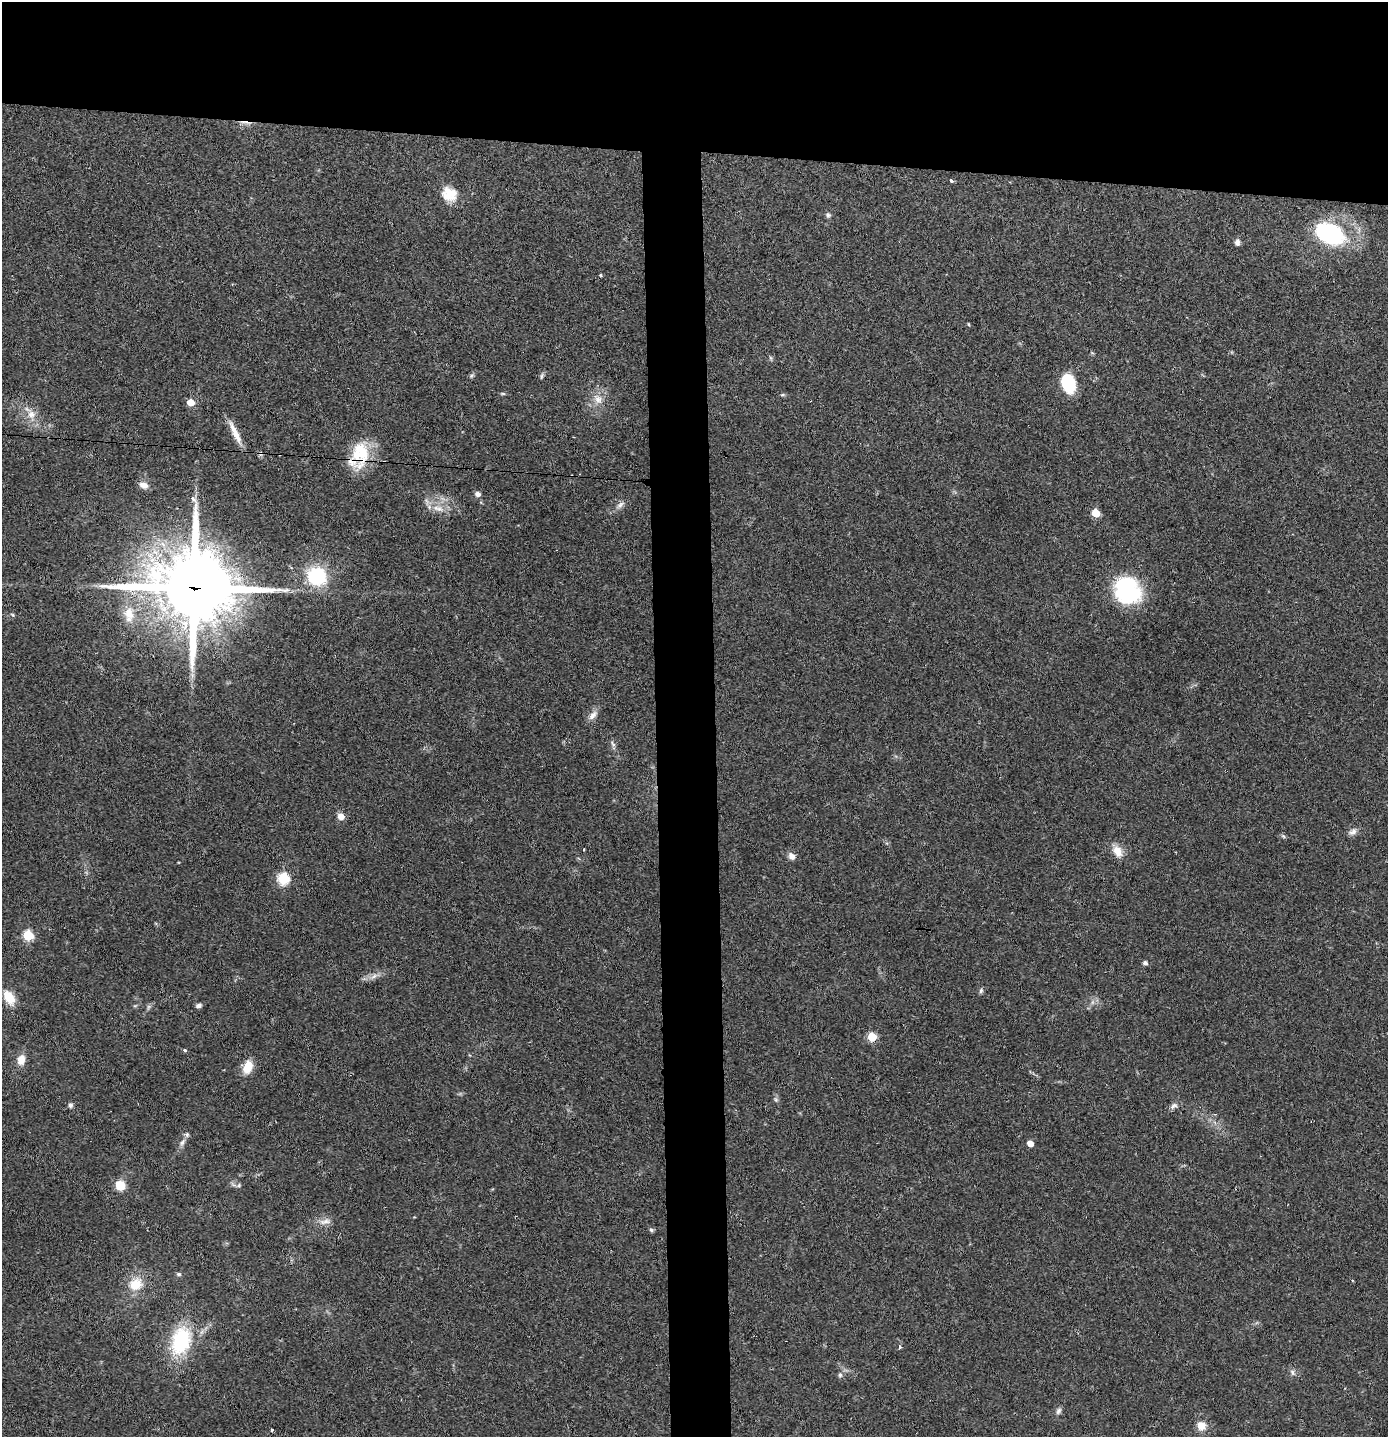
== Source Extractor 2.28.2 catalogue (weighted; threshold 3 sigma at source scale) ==
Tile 2 of 3 x 3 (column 2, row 1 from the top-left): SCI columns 1467-2852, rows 2870-4304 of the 4316 x 4304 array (HDU 1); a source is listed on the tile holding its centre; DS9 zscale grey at full resolution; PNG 1390 x 1439 px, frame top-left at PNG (2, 2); no overlay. Shown black and unused: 14% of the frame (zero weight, under 2 of 3 exposures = <1% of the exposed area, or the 3 px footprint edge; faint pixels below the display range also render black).
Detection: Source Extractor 2.28.2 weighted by HDU 2 'WHT'; one run over the whole footprint, this tile lists its part. Background 0.0648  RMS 0.0076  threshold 0.034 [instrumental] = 3 sigma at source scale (4.5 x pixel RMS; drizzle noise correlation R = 1.50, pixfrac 1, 0.05/0.05 arcsec/px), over >= 5 px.
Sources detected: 71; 4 cosmic-ray / hot-pixel residue — not listed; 2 inside a brighter listed object's ellipse — not listed separately; the other 65 listed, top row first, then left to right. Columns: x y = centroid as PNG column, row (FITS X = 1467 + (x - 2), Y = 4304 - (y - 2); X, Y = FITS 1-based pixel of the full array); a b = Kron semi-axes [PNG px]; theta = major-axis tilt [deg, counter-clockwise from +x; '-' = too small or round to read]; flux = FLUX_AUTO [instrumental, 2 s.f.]
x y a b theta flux
951 181 4 3 - 3.4
449 194 20 17 -36 15
828 215 7 6 - 1.7
1330 233 26 17 -22 94
1237 242 8 6 82 2.9
601 275 4 3 - 0.92
968 324 5 3 - 0.62
771 358 6 5 - 1.3
471 375 8 5 45 1.4
542 376 9 4 72 1.6
1068 383 18 12 -71 37
503 394 8 4 0 1.1
782 395 6 4 18 0.98
598 399 16 10 -53 7.8
190 402 5 5 - 13
31 414 13 12 - 8.2
235 432 35 7 -64 11
360 453 36 21 84 31
143 485 11 8 -22 5.4
477 494 5 5 - 3.8
620 505 11 7 43 3.3
438 509 19 7 -16 7.5
1096 513 5 5 - 19
317 576 21 19 -17 50
193 588 28 23 -7 7500
1128 590 32 28 -47 65
129 614 24 14 -86 16
12 615 6 3 -46 0.9
593 715 16 8 48 4.8
613 744 9 4 -55 2
341 816 6 6 - 6.9
1352 832 13 8 28 3.5
1283 836 7 4 -44 1.2
584 849 3 2 - 0.82
1117 851 16 11 -60 8.4
792 856 10 8 -53 3.7
283 879 6 6 - 62
28 936 6 5 - 46
1145 963 5 5 - 2.2
374 976 13 4 36 3.3
981 991 8 5 64 1.5
9 998 17 10 -60 14
198 1005 7 5 18 2.3
148 1007 7 4 71 1.4
872 1037 5 5 - 26
185 1050 4 3 - 5.1
21 1060 12 9 77 7.7
248 1067 14 9 74 13
70 1105 7 6 - 1.8
1174 1106 10 7 33 2.8
182 1142 11 5 56 3.1
1030 1143 5 5 - 7
120 1185 9 8 - 14
239 1185 6 4 48 1.1
325 1221 19 7 11 5.1
651 1230 6 5 - 1.3
179 1274 6 5 - 1.5
136 1284 17 14 31 16
181 1341 29 19 74 58
900 1347 3 3 - 2.5
1292 1372 10 6 -62 2.4
840 1375 7 5 0 1.7
1058 1411 10 6 58 2.3
1201 1426 11 10 - 7.9
272 1430 3 3 - 1.5
Overlapping masked pixels (flux is a lower limit): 2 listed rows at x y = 360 453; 193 588